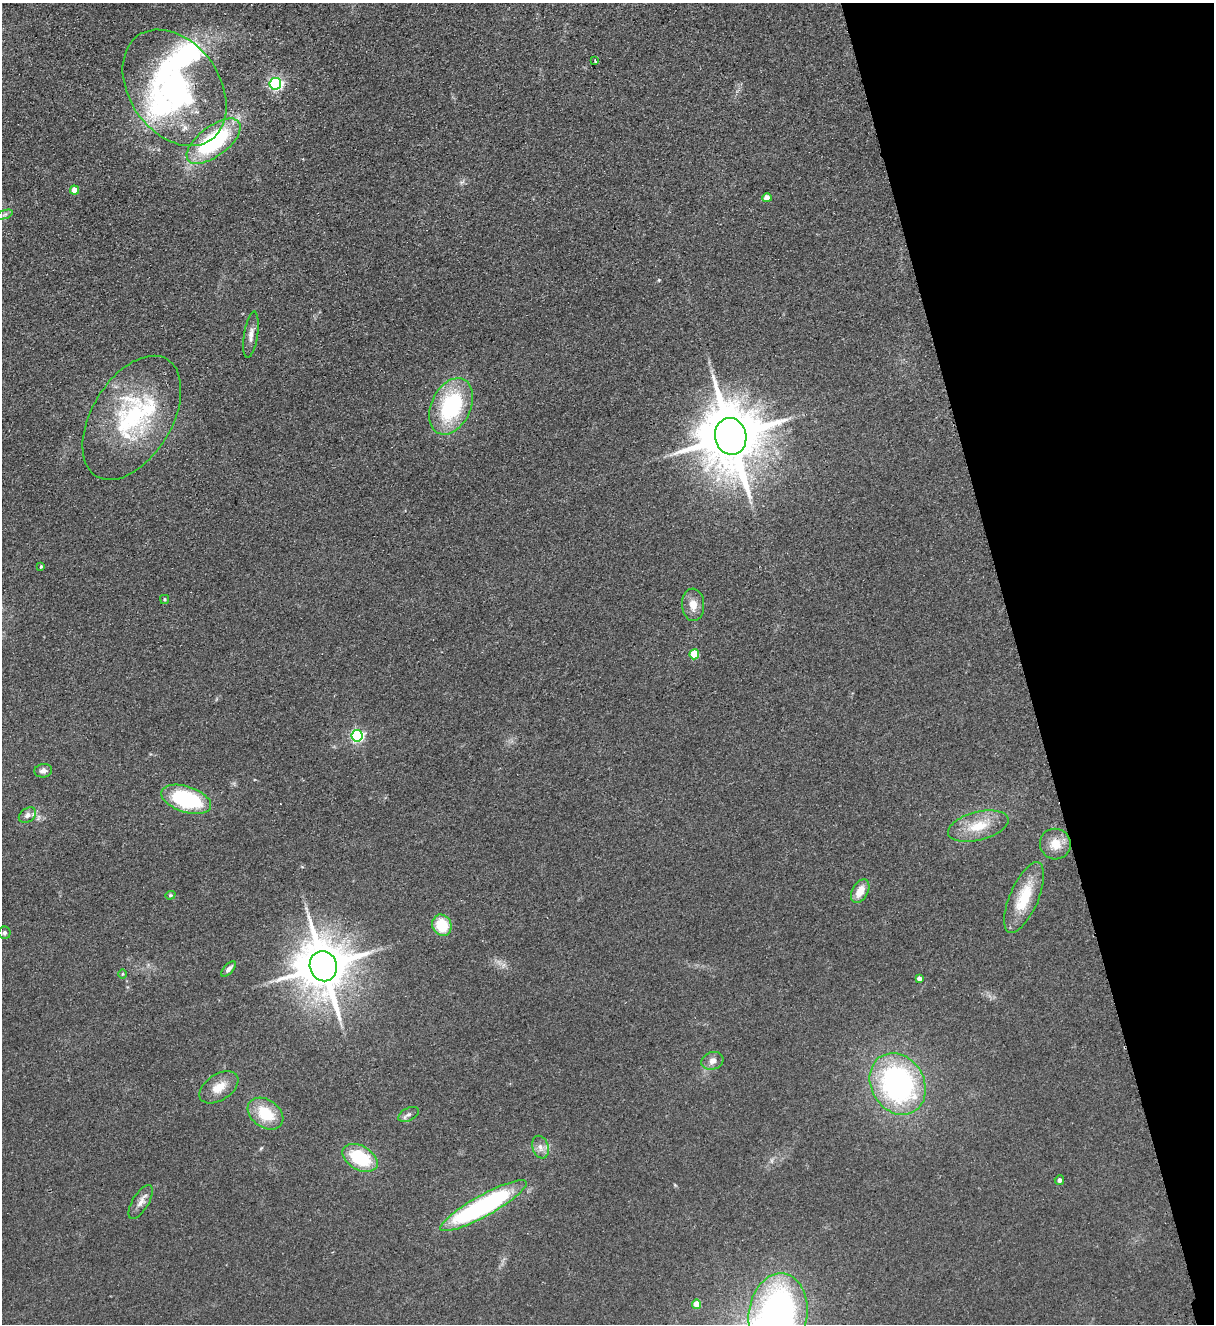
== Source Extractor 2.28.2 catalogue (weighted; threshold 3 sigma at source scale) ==
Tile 12 of 4 x 4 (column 4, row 3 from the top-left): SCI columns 3932-5143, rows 1379-2700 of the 5314 x 5400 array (HDU 1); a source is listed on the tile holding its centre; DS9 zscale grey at full resolution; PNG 1216 x 1326 px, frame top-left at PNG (2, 3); each listed source drawn as its Kron ellipse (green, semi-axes under 4 px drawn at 4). Shown black and unused: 16% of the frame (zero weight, under 2 of 3 exposures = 3% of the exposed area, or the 3 px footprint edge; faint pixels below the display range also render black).
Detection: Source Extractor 2.28.2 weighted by HDU 2 'WHT'; one run over the whole footprint, this tile lists its part. Background 0.0777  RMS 0.01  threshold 0.0467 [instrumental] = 3 sigma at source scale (4.5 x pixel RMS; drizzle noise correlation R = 1.50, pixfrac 1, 0.05/0.05 arcsec/px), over >= 5 px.
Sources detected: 48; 1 inside a brighter object's white glare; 1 cosmic-ray / hot-pixel residue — neither listed nor drawn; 4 inside a brighter listed object's ellipse — not listed separately; the other 42 listed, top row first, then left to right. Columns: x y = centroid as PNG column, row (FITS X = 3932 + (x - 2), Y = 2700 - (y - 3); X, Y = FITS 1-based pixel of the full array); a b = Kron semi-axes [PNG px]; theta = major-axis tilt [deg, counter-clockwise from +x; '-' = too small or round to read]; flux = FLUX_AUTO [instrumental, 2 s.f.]
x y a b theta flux
595 60 3 2 - 1.1
275 84 6 6 - 200
174 88 64 45 -55 240
214 141 32 15 37 120
74 190 5 4 - 11
767 198 5 4 - 9.3
5 214 8 3 19 1.8
251 335 23 7 81 7.5
451 406 30 19 65 99
132 418 68 40 59 130
731 436 18 15 -78 8100
41 567 4 3 - 1.4
165 599 4 4 - 1.3
693 605 16 11 -86 11
694 654 5 5 - 36
357 736 6 6 - 160
43 771 9 6 8 4.5
186 799 26 13 -18 93
27 815 9 6 36 4.3
978 826 31 14 14 28
1055 844 15 15 - 16
860 891 13 8 62 13
170 895 5 4 - 1.3
1024 898 38 14 67 38
442 925 11 9 -66 32
4 933 6 6 - 2.1
323 966 15 13 -68 5200
229 969 9 5 47 4.5
123 974 5 3 - 0.98
919 979 4 4 - 4
712 1061 11 8 17 5.9
898 1084 32 26 -59 230
219 1087 22 13 33 16
265 1114 19 14 -35 35
409 1114 11 6 28 3.5
540 1147 11 8 -71 6.4
360 1158 19 12 -29 55
1059 1180 5 4 - 3.8
141 1202 19 8 59 7.4
484 1206 49 10 29 200
697 1304 5 4 - 17
778 1314 41 29 81 320
Isophote crosses this tile's border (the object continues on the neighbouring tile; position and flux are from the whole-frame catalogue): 1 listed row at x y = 778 1314